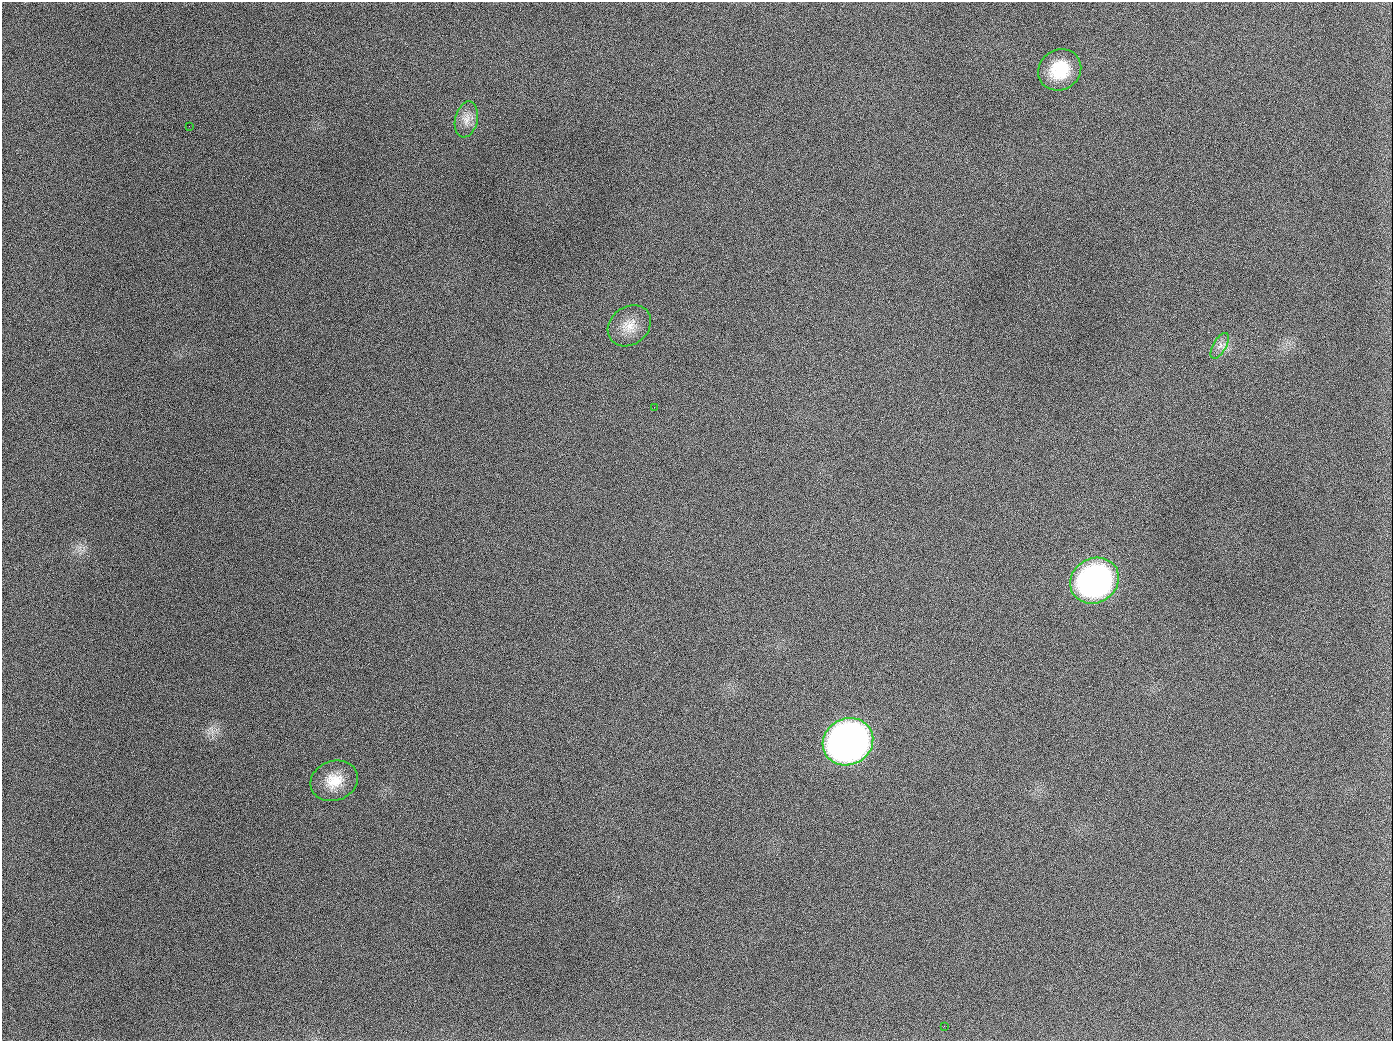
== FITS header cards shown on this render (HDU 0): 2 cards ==
NAXIS1  =                 1391
NAXIS2  =                 1039

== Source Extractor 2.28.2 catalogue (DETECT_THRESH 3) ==
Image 1391 x 1039 px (HDU 0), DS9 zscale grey, 1 PNG px = 1 image px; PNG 1395 x 1043 px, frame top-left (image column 1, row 1039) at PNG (2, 2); each listed source drawn as its Kron ellipse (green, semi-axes under 4 px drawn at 4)
Background 1980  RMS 81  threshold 243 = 3 sigma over >= 5 px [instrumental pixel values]
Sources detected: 10; all 10 listed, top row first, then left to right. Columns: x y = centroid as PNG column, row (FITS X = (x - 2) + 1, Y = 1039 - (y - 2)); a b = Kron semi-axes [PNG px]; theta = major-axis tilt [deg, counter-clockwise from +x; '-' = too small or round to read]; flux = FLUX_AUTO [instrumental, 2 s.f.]
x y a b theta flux
1060 70 22 20 35 2.2e+05
466 119 18 11 77 6.1e+04
189 126 2 2 - 5.6e+03
629 326 23 19 38 1.0e+05
1220 346 14 6 59 3.2e+04
654 407 2 2 - 3.6e+03
1094 581 25 22 30 1.8e+06
848 742 26 23 29 4.1e+06
334 781 24 20 21 1.4e+05
944 1026 3 2 - 4.5e+03